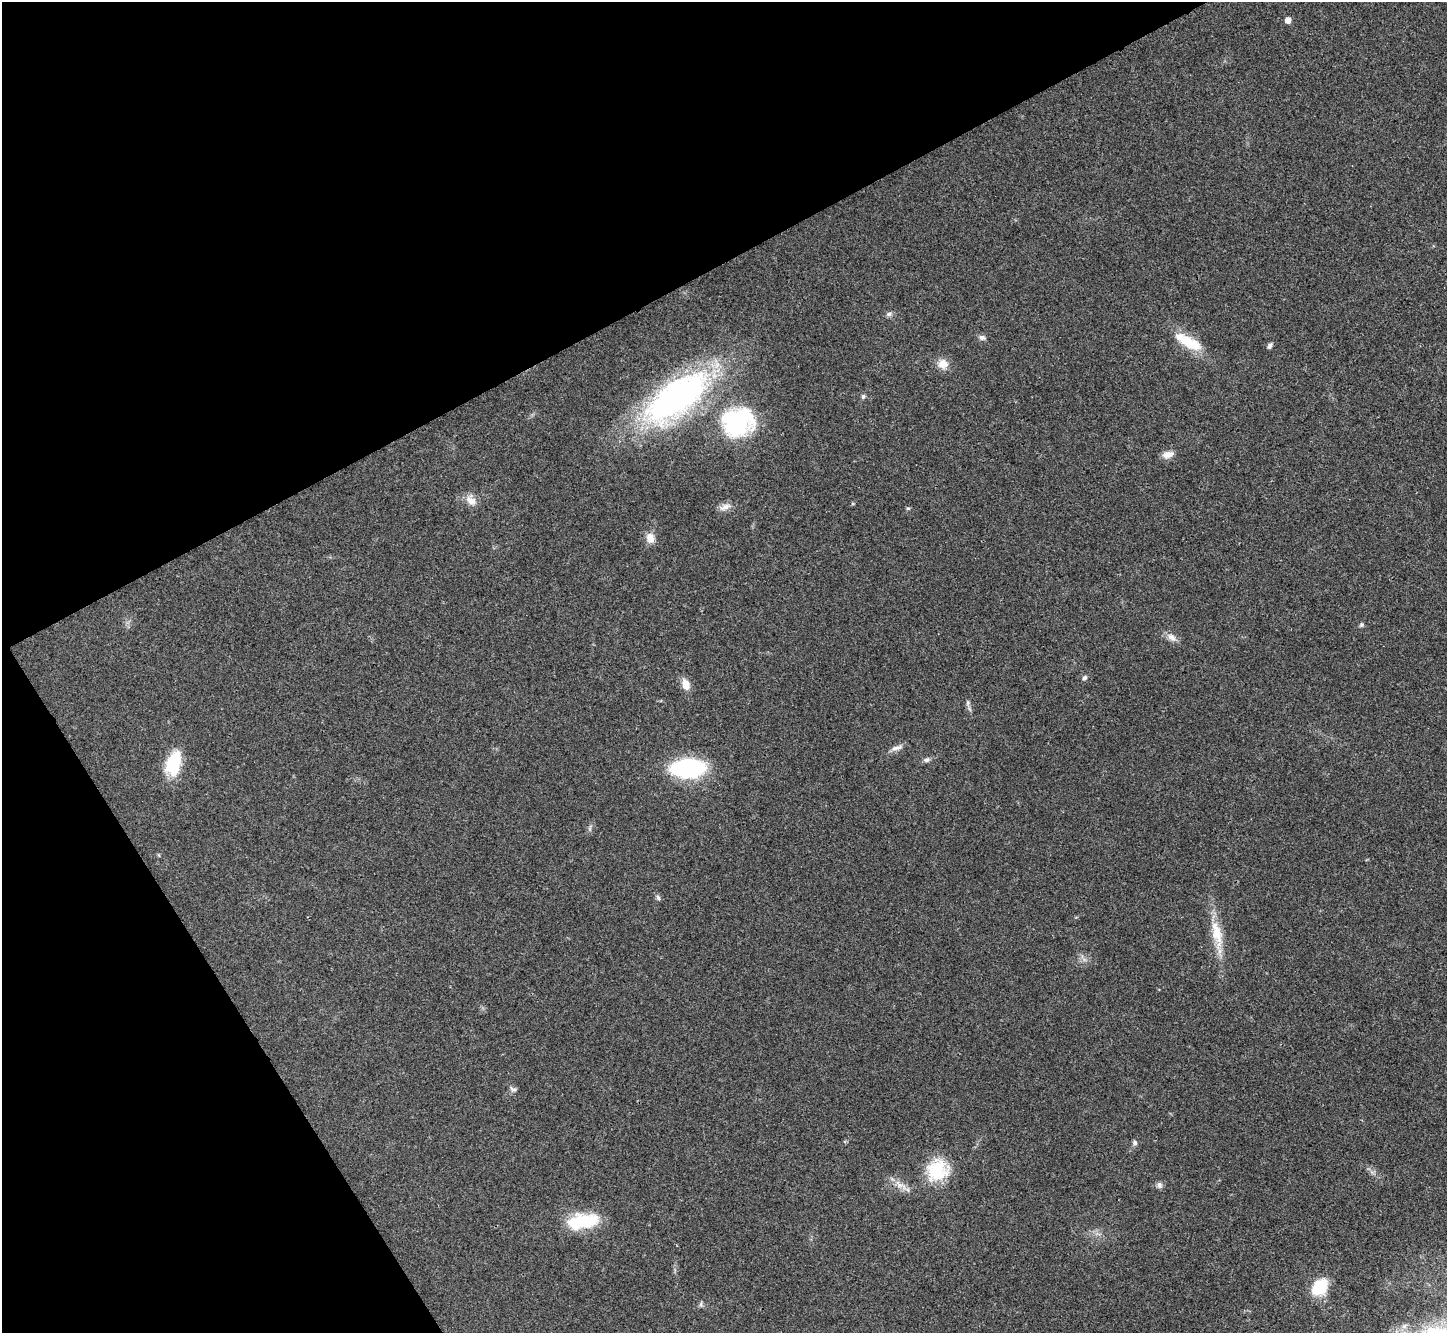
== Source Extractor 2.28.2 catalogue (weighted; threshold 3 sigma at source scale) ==
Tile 5 of 4 x 4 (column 1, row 2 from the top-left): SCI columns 6-1450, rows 2958-4288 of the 5788 x 5779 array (HDU 1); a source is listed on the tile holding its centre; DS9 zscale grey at full resolution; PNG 1449 x 1335 px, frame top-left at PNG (2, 2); no overlay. Shown black and unused: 28% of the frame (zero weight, under 3 of 4 exposures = <1% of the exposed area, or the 3 px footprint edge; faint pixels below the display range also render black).
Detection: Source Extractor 2.28.2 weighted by HDU 2 'WHT'; one run over the whole footprint, this tile lists its part. Background 0.0209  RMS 0.0039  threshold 0.0177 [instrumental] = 3 sigma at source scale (4.5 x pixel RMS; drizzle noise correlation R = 1.50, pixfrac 1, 0.05/0.05 arcsec/px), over >= 5 px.
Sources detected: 35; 1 inside a brighter listed object's ellipse — not listed separately; the other 34 listed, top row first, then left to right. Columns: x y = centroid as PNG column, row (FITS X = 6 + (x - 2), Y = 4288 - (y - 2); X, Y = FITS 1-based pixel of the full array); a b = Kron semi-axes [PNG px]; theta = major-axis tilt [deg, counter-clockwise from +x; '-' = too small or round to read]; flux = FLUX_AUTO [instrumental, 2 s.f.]
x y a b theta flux
1288 20 5 5 - 2.9
889 314 8 6 3 1.1
982 337 9 6 -20 1.3
1188 342 36 12 -29 13
1270 346 8 5 54 1
943 364 13 12 - 4.2
863 396 6 6 - 0.78
677 397 75 32 37 130
738 422 36 32 24 43
1168 454 14 8 13 3
471 500 17 10 -36 3.5
725 507 17 8 21 2.6
908 508 6 4 1 0.48
650 538 13 9 -75 3.6
1361 625 7 5 -70 0.68
1172 637 14 8 -36 2.5
1084 678 7 5 46 0.85
686 684 13 9 -70 3.9
968 703 7 5 89 0.89
897 748 17 6 16 2
926 760 9 6 27 1.1
173 763 30 17 75 14
688 768 28 15 3 51
590 828 10 3 79 0.76
658 898 7 5 -63 0.88
1217 934 43 13 -78 11
513 1089 10 4 -16 0.92
1135 1142 6 6 - 0.96
937 1170 28 25 49 17
900 1185 22 8 -31 3.8
1159 1185 8 7 - 1.3
586 1221 33 14 0 21
1320 1287 14 10 51 20
701 1304 7 4 72 0.69